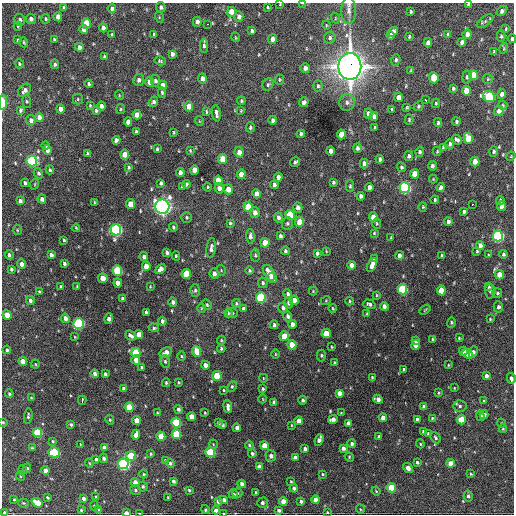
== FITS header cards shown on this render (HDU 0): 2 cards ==
NAXIS1  =                  512 / Axis length
NAXIS2  =                  512 / Axis length

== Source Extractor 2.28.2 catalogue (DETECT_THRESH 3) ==
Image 512 x 512 px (HDU 0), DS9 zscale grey, 1 PNG px = 1 image px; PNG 516 x 516 px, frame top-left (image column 1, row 512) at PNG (2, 3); each listed source drawn as its Kron ellipse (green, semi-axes under 4 px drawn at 4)
Background 1470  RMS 35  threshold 105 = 3 sigma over >= 5 px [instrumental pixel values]
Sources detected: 458; all 458 listed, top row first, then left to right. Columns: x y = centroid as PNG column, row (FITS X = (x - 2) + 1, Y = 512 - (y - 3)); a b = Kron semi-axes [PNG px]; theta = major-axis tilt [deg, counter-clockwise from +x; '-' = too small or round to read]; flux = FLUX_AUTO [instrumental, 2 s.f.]
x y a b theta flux
302 3 3 2 - 1.9e+03
280 4 3 2 - 1.7e+03
469 5 4 3 - 7.0e+03
161 7 5 5 - 6.2e+03
268 7 3 2 - 2.3e+03
64 8 4 4 - 4.4e+03
112 8 5 4 - 5.8e+03
349 11 13 7 89 1.4e+04
502 11 6 4 43 7.2e+03
231 12 5 4 - 3.3e+04
411 12 3 3 - 2.8e+03
58 17 4 4 - 1.7e+04
159 17 5 3 - 2.1e+03
239 17 5 4 - 1.1e+04
335 18 5 3 - 2.0e+03
31 19 5 5 - 9.2e+03
46 19 5 4 - 3.5e+03
20 20 6 5 - 7.4e+03
485 21 10 5 34 5.7e+03
197 22 5 4 - 9.8e+03
86 23 5 4 - 6.0e+04
208 24 2 2 - 2.2e+03
326 25 4 3 - 1.9e+03
18 26 4 4 - 2.7e+03
103 28 4 4 - 1.1e+04
84 29 4 4 - 1.4e+04
506 29 4 3 - 2.2e+03
252 31 4 3 - 5.9e+03
393 32 5 4 - 9.8e+03
154 34 4 3 - 3.5e+03
467 34 5 4 - 1.2e+04
112 35 4 3 - 4.3e+03
448 35 4 3 - 4.3e+03
391 36 4 4 - 8.3e+03
409 36 4 3 - 2.5e+03
501 36 6 4 88 3.8e+03
235 37 5 3 - 2.1e+03
330 38 6 5 - 5.7e+03
273 39 4 4 - 1.4e+04
512 39 4 3 - 7.3e+03
18 40 3 3 - 2.5e+03
54 40 4 3 - 4.0e+03
24 42 5 4 - 3.0e+03
462 42 4 4 - 1.1e+04
428 43 4 4 - 1.3e+04
204 46 7 4 -90 5.4e+03
79 47 4 4 - 1.1e+04
504 48 5 3 - 2.4e+03
494 51 3 3 - 2.3e+03
172 54 4 4 - 9.0e+03
104 56 3 2 - 2.6e+03
396 60 6 4 72 4.8e+03
160 61 6 4 -16 3.7e+03
19 64 5 4 - 3.6e+03
55 64 4 4 - 5.0e+03
350 66 13 11 -90 2.9e+06
305 68 5 4 - 9.7e+03
411 70 4 2 - 1.7e+03
473 75 5 4 - 4.9e+04
467 77 6 4 82 4.8e+03
202 78 5 4 - 1.2e+04
434 78 5 4 - 6.6e+04
488 79 5 5 - 2.5e+03
139 80 6 5 - 8.0e+03
279 80 5 5 - 2.8e+03
155 81 5 4 - 5.7e+03
150 82 5 4 - 2.1e+04
89 84 4 4 - 4.3e+03
268 84 6 5 - 4.3e+03
163 85 5 4 - 2.1e+04
318 86 5 4 - 4.0e+03
453 88 4 3 - 4.1e+03
25 90 8 5 47 1.0e+04
466 91 5 4 - 3.0e+04
162 93 5 4 - 3.2e+03
502 94 4 4 - 1.2e+04
119 95 5 3 - 1.8e+03
399 97 4 4 - 1.9e+04
489 97 6 5 - 1.8e+05
78 99 5 5 - 2.9e+03
425 99 4 2 - 8.6e+03
27 101 6 4 -83 3.3e+03
241 101 4 4 - 3.2e+03
3 102 7 4 -90 3.3e+04
153 102 5 4 - 6.6e+03
304 102 5 4 - 7.2e+03
347 102 8 7 - 9.8e+03
436 103 5 3 - 2.9e+03
90 105 3 2 - 2.4e+03
503 105 4 4 - 2.4e+03
101 106 4 4 - 8.6e+03
189 106 5 4 - 2.4e+04
418 106 5 4 - 3.1e+03
407 107 4 3 - 2.5e+03
60 109 4 4 - 1.3e+04
121 109 5 4 - 3.1e+03
392 109 4 3 - 3.4e+03
20 110 4 4 - 3.8e+03
96 111 4 4 - 4.3e+03
241 111 4 3 - 1.9e+03
499 111 5 4 - 1.1e+04
206 112 4 3 - 2.8e+03
216 113 8 3 -83 7.6e+03
368 113 5 4 - 9.8e+03
137 115 4 4 - 1.8e+04
374 116 4 4 - 9.0e+03
39 117 5 4 - 1.7e+04
31 120 5 4 - 1.0e+04
273 120 4 4 - 7.1e+03
409 120 5 3 - 3.0e+03
199 121 5 3 - 1.8e+03
128 122 4 4 - 1.8e+04
456 122 4 4 - 4.1e+03
438 123 4 3 - 4.1e+03
250 127 5 4 - 4.2e+03
375 127 3 2 - 2.0e+03
136 132 4 3 - 4.0e+03
174 133 3 2 - 2.4e+03
301 134 4 3 - 4.7e+03
341 134 5 4 - 3.2e+04
468 138 5 4 - 5.6e+04
116 140 4 4 - 1.1e+04
457 140 5 4 - 6.7e+03
450 144 5 4 - 6.3e+03
46 146 4 4 - 3.7e+03
443 147 4 3 - 2.5e+03
357 148 5 4 - 6.2e+03
157 149 3 3 - 3.1e+03
47 150 5 4 - 1.4e+04
190 150 3 3 - 2.1e+03
331 151 4 4 - 1.2e+04
437 151 4 3 - 2.0e+03
493 151 5 4 - 5.0e+03
239 152 5 4 - 1.9e+04
420 152 5 4 - 5.1e+03
87 153 4 3 - 2.9e+03
125 155 5 4 - 2.9e+04
409 156 5 4 - 6.5e+03
511 156 5 4 - 2.1e+03
223 159 5 4 - 3.9e+04
380 159 4 4 - 6.0e+03
32 161 5 5 - 2.9e+05
295 162 5 3 - 4.2e+03
475 162 5 4 - 2.7e+04
364 164 4 4 - 1.1e+04
432 166 5 4 - 6.2e+03
128 167 4 3 - 3.2e+03
401 167 5 4 - 4.0e+03
50 170 4 3 - 3.1e+03
194 170 5 4 - 2.3e+04
180 172 4 4 - 1.3e+04
38 173 5 4 - 5.0e+03
241 174 5 4 - 2.0e+04
414 174 5 4 - 3.2e+04
278 177 4 4 - 1.0e+04
433 179 4 4 - 2.1e+03
218 180 5 4 - 4.3e+04
333 182 3 3 - 3.8e+03
25 183 4 3 - 5.1e+03
161 183 4 3 - 4.0e+03
35 184 5 3 - 1.9e+03
186 184 4 3 - 3.5e+03
274 185 4 3 - 6.5e+03
350 186 6 4 90 3.4e+03
182 187 4 3 - 3.1e+03
207 187 4 3 - 2.2e+03
369 187 4 4 - 1.1e+04
405 187 5 5 - 4.2e+05
441 187 4 4 - 1.1e+04
219 188 5 4 - 1.1e+04
228 189 5 4 - 2.4e+04
256 194 4 4 - 1.4e+04
361 196 4 4 - 6.7e+03
42 199 4 4 - 8.9e+03
435 200 4 3 - 3.3e+03
20 201 4 4 - 7.8e+03
500 201 4 3 - 5.2e+03
95 202 4 3 - 2.0e+03
130 204 5 4 - 3.7e+04
473 204 3 2 - 3.2e+03
501 206 5 4 - 8.9e+03
162 207 7 7 - 1.2e+06
248 207 5 4 - 7.9e+04
423 207 4 4 - 2.3e+03
298 208 5 4 - 1.2e+04
464 211 4 3 - 5.0e+03
255 213 5 5 - 1.2e+04
290 215 5 4 - 1.0e+05
187 217 5 5 - 3.4e+03
278 217 5 4 - 7.9e+03
373 217 5 4 - 3.3e+04
299 222 5 4 - 3.4e+04
448 222 4 3 - 7.4e+03
230 223 4 3 - 3.1e+03
287 223 6 5 - 4.2e+03
377 223 5 4 - 3.0e+03
173 227 4 3 - 3.7e+03
76 228 4 2 - 2.1e+03
17 230 5 4 - 2.5e+03
116 230 5 5 - 5.8e+05
374 233 3 3 - 2.3e+03
250 236 7 4 -87 7.5e+03
280 236 4 3 - 4.7e+03
498 236 5 5 - 4.0e+05
391 238 3 2 - 2.2e+03
64 240 3 3 - 2.9e+03
265 243 5 4 - 4.2e+04
480 245 4 4 - 9.7e+03
211 248 10 4 83 8.4e+03
285 251 4 3 - 4.1e+03
326 251 4 2 - 1.8e+03
477 251 3 3 - 2.5e+03
167 252 4 3 - 5.8e+03
317 253 4 3 - 5.5e+03
503 254 4 3 - 4.0e+03
9 255 5 3 - 4.4e+03
51 255 4 3 - 7.8e+03
255 255 6 4 87 3.5e+03
488 255 3 2 - 1.8e+03
176 256 4 4 - 2.7e+03
399 256 4 4 - 1.1e+04
442 256 3 3 - 3.3e+03
144 257 4 4 - 7.9e+03
374 259 4 3 - 3.1e+03
64 263 4 3 - 5.0e+03
22 264 5 4 - 1.2e+04
351 265 4 4 - 1.4e+04
372 265 7 4 64 1.7e+04
146 266 5 4 - 2.6e+04
11 269 4 3 - 4.3e+03
160 269 6 4 49 1.3e+04
221 270 5 3 - 2.2e+03
117 271 5 4 - 1.6e+05
249 271 4 4 - 3.2e+03
269 273 8 5 -65 2.4e+04
186 274 5 4 - 7.8e+04
214 274 5 4 - 9.7e+03
499 275 5 4 - 3.2e+04
103 278 5 4 - 2.5e+04
272 278 5 4 - 5.1e+04
118 283 4 4 - 1.5e+04
263 283 5 4 - 4.5e+03
77 286 3 3 - 2.0e+03
150 286 3 3 - 1.8e+03
61 287 4 3 - 5.0e+03
489 287 4 3 - 2.9e+03
402 289 5 5 - 1.9e+05
195 290 6 5 - 4.6e+03
441 290 5 4 - 4.9e+04
313 291 4 4 - 2.0e+03
490 291 7 5 -89 5.0e+03
39 292 4 3 - 3.1e+03
497 293 5 5 - 3.6e+03
287 294 5 4 - 5.4e+03
377 295 4 2 - 1.9e+03
122 298 3 3 - 4.0e+03
261 298 5 5 - 2.0e+05
30 300 4 3 - 6.3e+03
294 300 4 4 - 2.1e+04
326 300 5 3 - 2.0e+03
349 301 4 3 - 2.2e+03
173 302 4 4 - 7.8e+03
236 303 4 3 - 3.4e+03
288 303 5 4 - 7.8e+03
369 304 6 4 -18 4.7e+03
207 305 6 4 -63 3.3e+03
384 306 4 4 - 8.8e+03
498 307 5 4 - 7.4e+03
201 308 5 3 - 2.0e+03
243 308 4 3 - 6.2e+03
283 308 5 5 - 6.4e+03
333 308 4 3 - 2.4e+03
425 310 6 3 37 2.1e+03
146 312 4 3 - 5.5e+03
228 313 4 4 - 2.7e+03
232 313 5 5 - 4.5e+03
367 314 4 3 - 2.4e+03
7 315 5 4 - 3.4e+04
288 316 5 4 - 7.0e+03
65 318 5 4 - 1.4e+04
109 319 5 4 - 1.2e+04
490 319 3 2 - 2.2e+03
162 321 4 3 - 6.1e+03
451 322 5 4 - 3.1e+03
79 323 5 5 - 3.0e+05
292 324 4 4 - 1.3e+04
274 325 4 3 - 4.4e+03
154 328 5 4 - 3.6e+03
326 333 4 4 - 3.4e+04
139 334 4 4 - 2.0e+04
131 336 6 3 -40 6.9e+03
284 336 5 5 - 4.0e+04
75 337 4 2 - 1.6e+03
459 338 3 3 - 2.2e+03
432 339 3 3 - 2.4e+03
221 340 4 4 - 2.7e+03
416 341 4 3 - 6.2e+03
292 345 5 4 - 3.6e+04
415 345 5 4 - 2.2e+04
331 347 3 2 - 2.0e+03
221 348 4 3 - 3.3e+03
7 350 4 3 - 4.8e+03
197 351 5 4 - 5.4e+04
463 351 4 4 - 1.5e+04
166 352 7 4 29 1.6e+04
473 352 6 4 66 7.7e+03
136 353 5 4 - 1.1e+05
275 354 4 3 - 1.9e+03
468 354 6 4 -39 2.2e+04
321 355 6 4 89 3.3e+03
181 356 4 4 - 2.6e+03
136 360 4 4 - 1.8e+04
23 361 4 4 - 2.0e+04
165 361 6 5 - 4.7e+03
334 363 3 3 - 3.0e+03
35 364 4 4 - 2.5e+03
205 365 4 4 - 1.5e+04
448 365 3 2 - 1.8e+03
142 367 4 3 - 4.5e+03
404 369 3 3 - 2.7e+03
95 374 4 3 - 7.7e+03
105 374 4 3 - 4.4e+03
217 376 5 4 - 8.8e+04
486 376 4 3 - 9.0e+03
372 377 3 3 - 2.5e+03
263 378 4 3 - 1.5e+03
511 378 5 3 - 6.6e+03
179 382 4 3 - 2.6e+03
166 383 4 3 - 2.8e+03
232 386 5 4 - 2.7e+03
123 388 4 3 - 7.0e+03
454 388 4 3 - 1.5e+03
263 389 3 3 - 2.7e+03
224 390 3 2 - 1.9e+03
339 393 4 4 - 1.6e+04
438 393 3 3 - 2.5e+03
9 394 4 3 - 2.9e+03
31 398 3 3 - 2.1e+03
263 399 4 2 - 1.5e+03
378 399 5 4 - 1.2e+04
82 400 4 2 - 7.4e+03
303 400 4 4 - 5.2e+03
484 401 4 3 - 2.9e+03
274 402 4 4 - 1.1e+04
228 406 6 3 -83 9.4e+03
460 406 7 5 -3 5.6e+03
129 407 5 4 - 7.4e+04
424 407 4 4 - 1.1e+04
178 409 4 3 - 5.3e+03
157 413 4 3 - 2.2e+03
205 413 3 2 - 2.1e+03
341 413 3 2 - 1.7e+03
484 415 4 4 - 1.0e+04
28 416 8 3 82 4.0e+03
191 416 4 4 - 2.0e+04
480 416 5 3 - 7.2e+03
383 418 4 4 - 1.8e+04
432 418 3 2 - 1.9e+03
333 419 5 4 - 1.2e+04
417 419 4 4 - 7.9e+03
110 420 5 4 - 3.0e+03
137 420 4 4 - 3.1e+04
461 420 4 4 - 5.5e+04
299 421 4 4 - 2.6e+04
3 422 3 2 - 2.2e+03
176 423 5 4 - 1.4e+05
218 423 4 3 - 4.7e+03
348 423 4 4 - 6.5e+03
501 423 5 3 - 1.7e+03
71 424 4 3 - 3.7e+03
223 425 3 3 - 3.2e+03
291 425 4 2 - 1.9e+03
237 428 4 4 - 1.4e+04
503 429 4 4 - 2.1e+03
423 431 3 3 - 2.7e+03
37 432 5 4 - 1.2e+05
176 434 5 4 - 8.7e+04
428 434 4 4 - 5.5e+03
136 435 5 4 - 1.7e+04
161 436 4 4 - 5.3e+04
379 436 3 3 - 3.9e+03
435 438 6 4 -50 4.4e+03
319 440 6 4 67 1.4e+04
53 441 4 3 - 3.1e+03
80 444 3 2 - 1.2e+03
213 444 5 3 - 1.7e+03
352 444 4 4 - 6.1e+03
420 444 4 4 - 2.5e+03
249 445 4 4 - 3.1e+03
264 446 4 4 - 4.0e+04
32 448 4 4 - 2.6e+03
104 448 4 4 - 1.4e+04
343 448 4 4 - 8.6e+03
305 449 4 3 - 7.6e+03
54 452 6 5 - 1.5e+05
210 452 5 4 - 1.5e+05
252 453 4 4 - 3.9e+03
150 454 3 3 - 3.0e+03
131 456 5 4 - 8.2e+04
271 456 5 5 - 1.0e+04
295 457 4 4 - 1.0e+04
349 457 5 4 - 2.8e+03
104 458 4 4 - 7.0e+03
96 459 4 4 - 4.6e+03
166 460 4 3 - 7.3e+03
417 462 3 3 - 4.0e+03
89 463 5 3 - 2.1e+03
170 463 5 4 - 4.6e+03
450 463 4 4 - 2.4e+04
123 464 5 5 - 5.1e+05
259 467 4 4 - 1.2e+04
27 468 5 4 - 3.7e+03
408 468 5 4 - 1.9e+04
23 470 5 3 - 1.9e+03
45 470 4 4 - 1.6e+04
144 474 4 4 - 2.4e+03
322 474 3 3 - 2.4e+03
471 474 3 3 - 2.3e+03
20 476 5 3 - 1.9e+03
173 481 4 3 - 5.3e+03
135 482 4 4 - 2.1e+04
291 482 3 3 - 1.9e+03
242 484 4 4 - 1.0e+04
143 486 5 5 - 4.5e+03
294 488 4 4 - 8.6e+03
391 488 4 4 - 7.6e+04
135 490 5 4 - 4.3e+03
189 490 3 3 - 3.3e+03
376 491 4 3 - 2.2e+03
256 492 3 3 - 2.7e+03
237 493 5 5 - 3.8e+03
233 494 5 4 - 4.8e+03
468 496 5 4 - 5.4e+03
47 497 3 3 - 2.6e+03
96 497 3 3 - 3.5e+03
168 497 3 3 - 1.7e+03
83 498 4 3 - 8.0e+03
14 499 4 3 - 2.2e+03
224 500 4 4 - 1.6e+04
316 500 4 4 - 2.0e+04
218 501 4 4 - 1.1e+04
283 501 4 4 - 2.5e+04
301 501 3 3 - 5.5e+03
23 503 5 4 - 3.1e+03
37 503 5 4 - 4.5e+04
262 503 5 5 - 6.8e+03
94 506 5 4 - 3.0e+03
360 509 5 3 - 2.0e+03
81 510 4 4 - 3.0e+03
99 510 4 4 - 3.5e+03
205 510 4 4 - 3.2e+03
216 510 4 4 - 1.2e+04
279 510 4 3 - 4.9e+03
327 512 3 3 - 2.3e+03
4 513 3 3 - 3.5e+03
126 513 4 3 - 1.6e+04
139 513 3 2 - 1.5e+03
224 513 4 2 - 2.5e+03
At the frame edge (FLAGS 8, measured only in part): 12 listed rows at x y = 302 3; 280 4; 469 5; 349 11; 512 39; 3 102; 511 378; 3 422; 4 513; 126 513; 139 513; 224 513